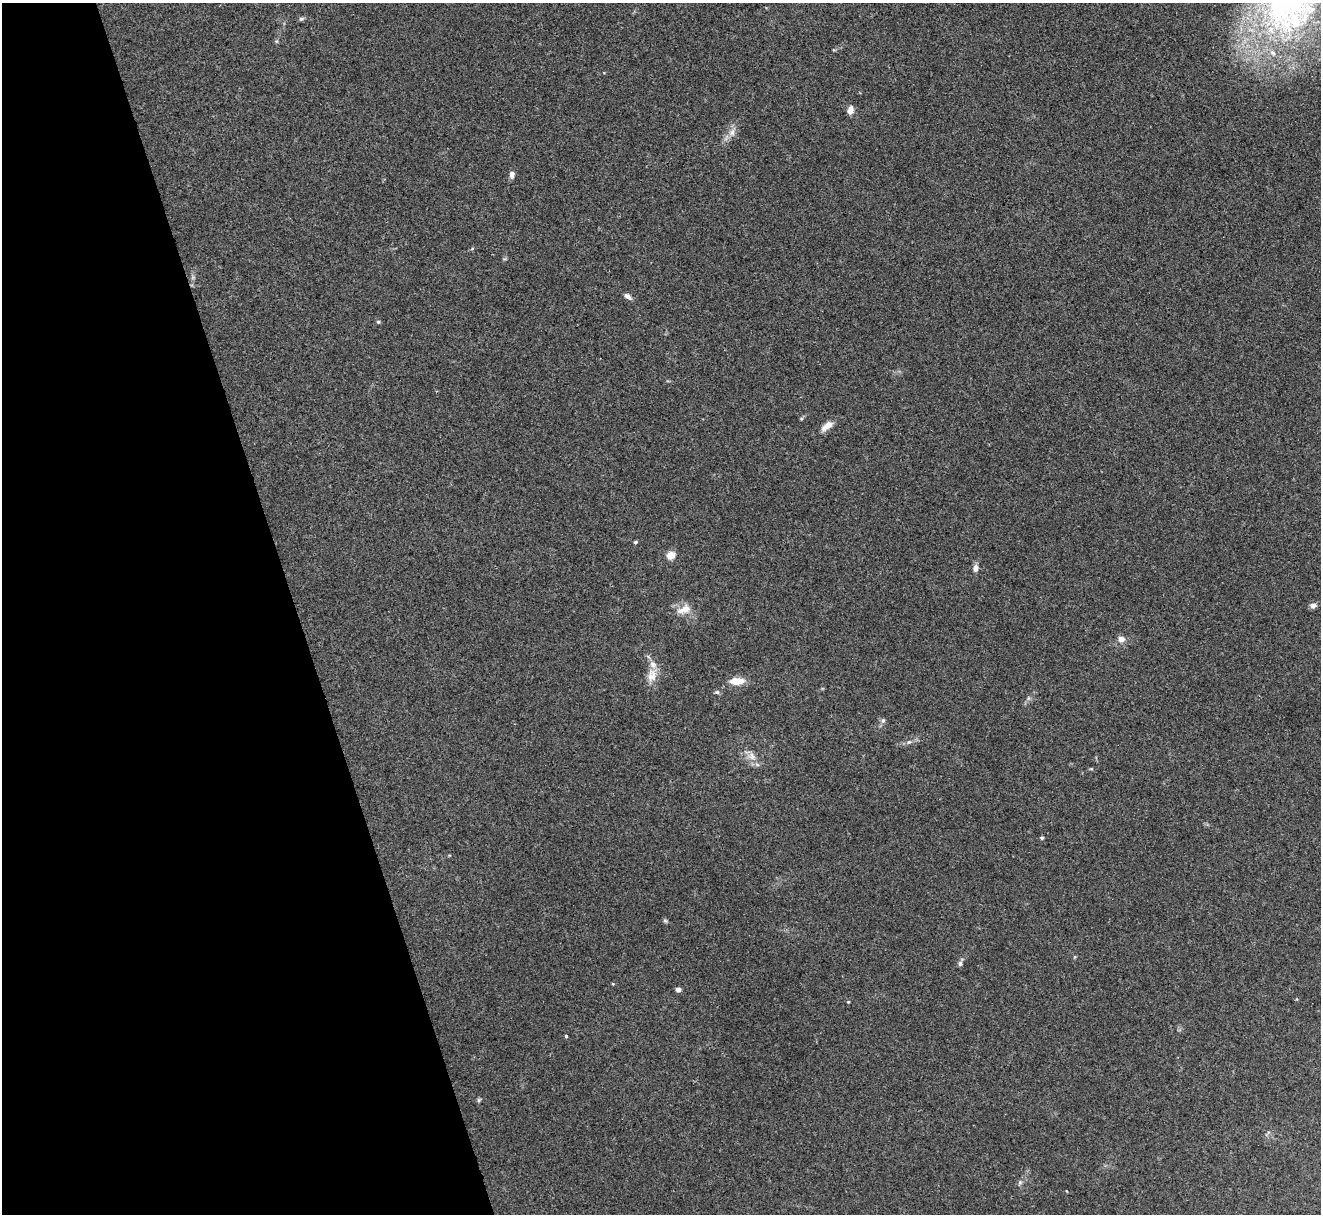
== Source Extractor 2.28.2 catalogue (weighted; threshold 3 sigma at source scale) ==
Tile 5 of 4 x 4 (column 1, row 2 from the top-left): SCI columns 1-1319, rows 2569-3780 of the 5276 x 5261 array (HDU 1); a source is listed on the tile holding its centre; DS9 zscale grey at full resolution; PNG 1323 x 1216 px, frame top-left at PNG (2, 3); no overlay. Shown black and unused: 22% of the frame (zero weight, under 3 of 4 exposures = <1% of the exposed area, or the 3 px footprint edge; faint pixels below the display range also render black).
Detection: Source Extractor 2.28.2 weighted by HDU 2 'WHT'; one run over the whole footprint, this tile lists its part. Background 0.0572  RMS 0.0054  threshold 0.0245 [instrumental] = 3 sigma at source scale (4.5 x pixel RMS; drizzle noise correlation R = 1.50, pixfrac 1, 0.05/0.05 arcsec/px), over >= 5 px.
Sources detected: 28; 1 inside a brighter listed object's ellipse — not listed separately; the other 27 listed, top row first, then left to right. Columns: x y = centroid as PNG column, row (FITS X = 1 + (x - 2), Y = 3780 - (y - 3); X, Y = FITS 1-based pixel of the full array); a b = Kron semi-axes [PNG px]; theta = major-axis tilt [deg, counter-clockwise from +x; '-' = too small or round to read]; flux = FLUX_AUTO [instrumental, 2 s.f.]
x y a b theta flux
301 19 7 5 29 0.99
850 110 10 7 85 3.2
732 132 9 7 89 2.7
512 174 8 6 88 2.4
628 296 9 5 -37 2.2
378 322 5 4 - 0.7
827 426 15 7 36 4.8
635 542 4 4 - 0.82
671 555 5 4 - 19
975 568 9 6 81 2.5
1313 605 9 7 8 2
684 609 20 9 20 5.9
1121 639 8 7 - 3
652 676 18 12 80 6.3
737 681 18 9 2 6.8
717 692 7 5 -20 0.94
883 720 6 5 - 1
909 742 6 5 - 1.1
752 756 11 9 -66 3.9
1042 838 5 4 - 0.75
665 921 6 4 -1 0.76
960 964 7 6 - 1.3
678 989 4 4 - 3.9
848 1002 4 3 - 0.42
566 1036 3 3 - 0.66
479 1100 6 4 -89 0.81
1020 1182 7 5 55 1.1